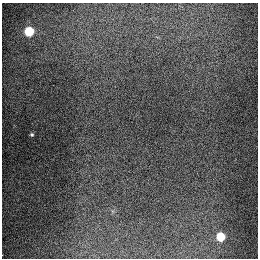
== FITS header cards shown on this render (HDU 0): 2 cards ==
NAXIS1  =                  256
NAXIS2  =                  256

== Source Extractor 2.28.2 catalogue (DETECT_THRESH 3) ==
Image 256 x 256 px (HDU 0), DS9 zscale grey, 1 PNG px = 1 image px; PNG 260 x 260 px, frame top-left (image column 1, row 256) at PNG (2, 3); no overlay
Background 1300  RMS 26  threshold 79.2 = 3 sigma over >= 5 px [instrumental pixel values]
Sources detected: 4; all 4 listed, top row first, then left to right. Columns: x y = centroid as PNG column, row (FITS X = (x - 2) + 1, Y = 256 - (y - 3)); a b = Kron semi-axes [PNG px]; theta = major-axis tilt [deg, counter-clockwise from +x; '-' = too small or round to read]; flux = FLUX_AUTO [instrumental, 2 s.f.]
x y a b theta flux
29 31 6 6 - 93000
32 134 4 4 - 2500
220 236 6 5 - 67000
2 255 2 2 - 4500
At the frame edge (FLAGS 8, measured only in part): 1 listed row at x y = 2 255